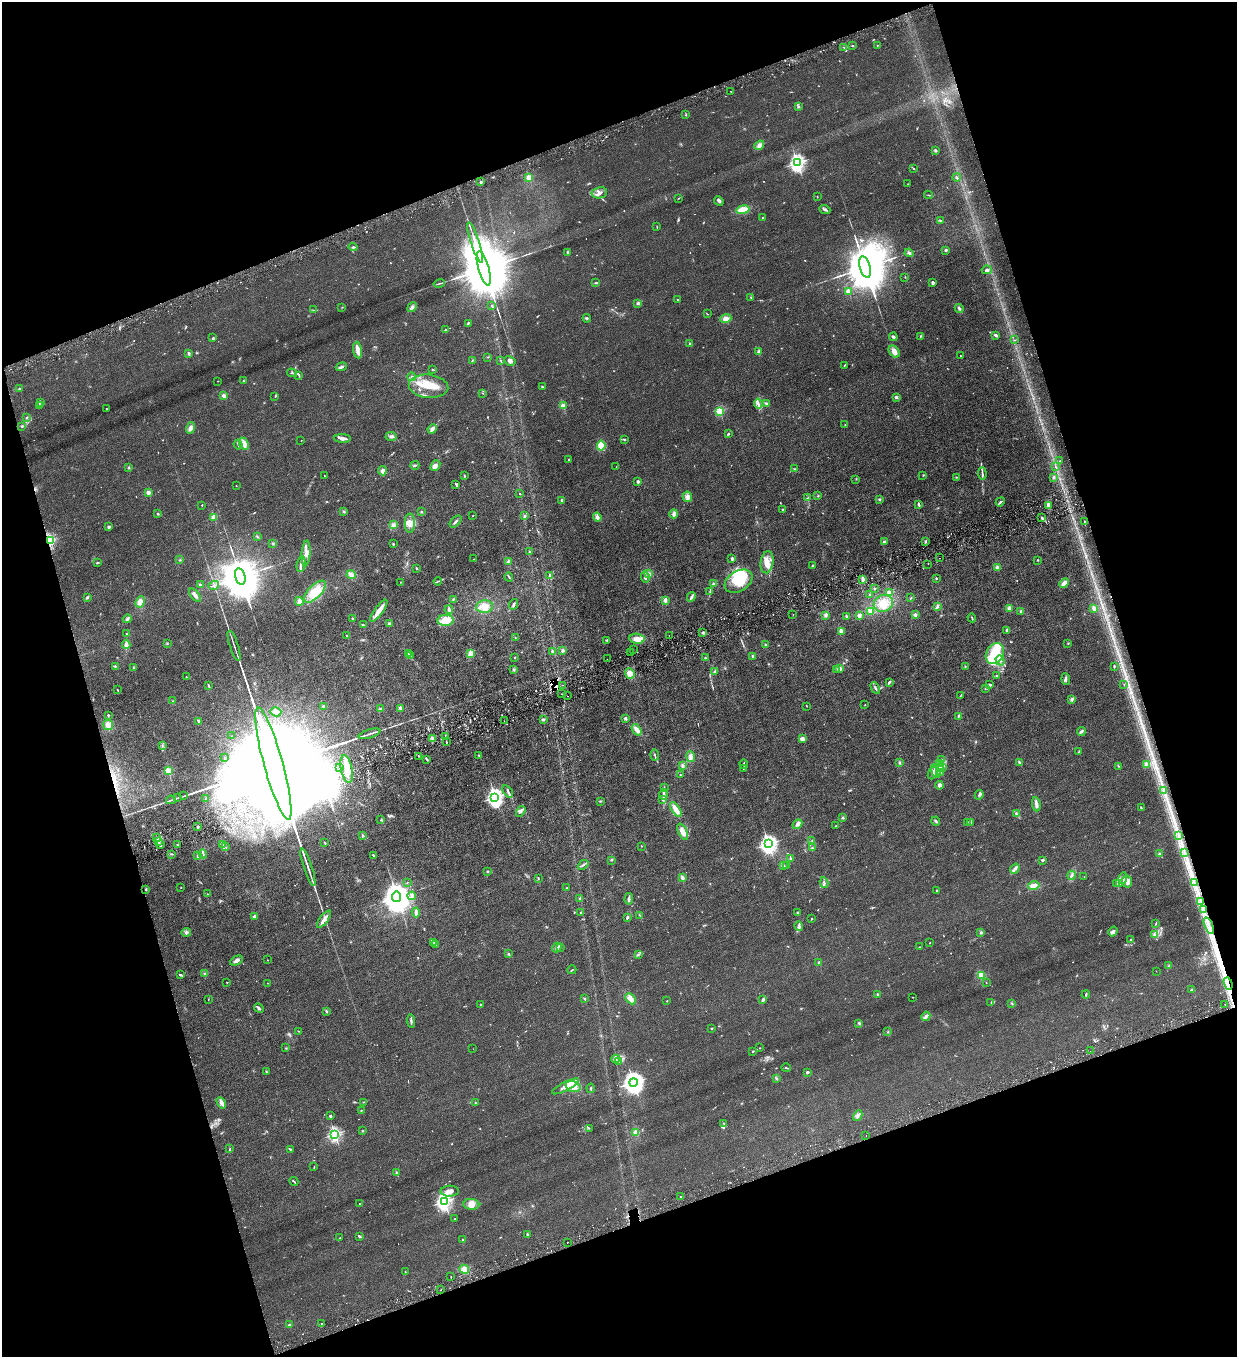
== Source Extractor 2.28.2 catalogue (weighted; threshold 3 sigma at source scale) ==
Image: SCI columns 281-5219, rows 1-5420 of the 5372 x 5421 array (HDU 1 of 3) = the unmasked area's bounding box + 8 px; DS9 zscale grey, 4 x 4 block average (1 PNG px = mean of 4 x 4 image px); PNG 1239 x 1359 px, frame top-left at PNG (2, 2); each listed source drawn as its Kron ellipse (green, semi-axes under 4 px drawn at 4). Shown black and unused: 38% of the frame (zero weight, under 3 of 6 exposures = <1% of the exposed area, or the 3 px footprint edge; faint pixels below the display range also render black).
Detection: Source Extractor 2.28.2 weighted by HDU 2 'WHT'. Background 0.0136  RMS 0.0032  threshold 0.0131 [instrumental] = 3 sigma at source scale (4.09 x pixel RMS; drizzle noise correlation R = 1.36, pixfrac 0.8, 0.05/0.05 arcsec/px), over >= 5 px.
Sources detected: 937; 13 too faint to see at this stretch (4 x 4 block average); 17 inside a brighter object's white glare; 14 cosmic-ray / hot-pixel residue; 9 long thin detections or spike segments (spike, bleed or trail) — neither listed nor drawn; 25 coinciding with a brighter row at this scale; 51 inside a brighter listed object's ellipse — not listed separately; of the other 808, all 500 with FLUX_AUTO >= 0.733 (the completeness limit of this list) listed and drawn (308 fainter detections not listed), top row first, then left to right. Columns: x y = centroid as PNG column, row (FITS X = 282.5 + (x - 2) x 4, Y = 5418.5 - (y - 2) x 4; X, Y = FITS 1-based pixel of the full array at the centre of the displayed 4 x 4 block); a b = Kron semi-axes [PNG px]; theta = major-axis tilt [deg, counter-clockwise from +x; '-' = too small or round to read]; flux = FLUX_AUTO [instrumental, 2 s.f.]
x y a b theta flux
877 45 2 2 - 0.89
852 46 2 2 - 0.93
844 47 2 2 - 0.96
731 91 2 2 - 0.99
798 106 3 2 - 1.2
686 115 2 2 - 1.7
759 145 5 3 - 6.3
935 150 3 2 - 2.3
797 163 3 2 - 600
913 168 2 2 - 1
529 177 2 2 - 64
956 177 4 2 - 3.4
481 182 2 2 - 13
908 184 2 2 - 0.74
599 193 8 5 10 8
928 195 4 2 - 1.1
817 196 2 2 - 0.79
678 198 2 2 - 1.1
719 201 5 2 - 4.4
825 209 6 2 -22 5.2
743 210 7 4 10 20
763 218 2 2 - 6.1
940 220 3 2 - 1.5
657 227 3 2 - 0.89
475 243 21 2 -72 17
353 247 4 2 - 2.1
946 250 3 2 - 2.7
567 252 3 2 - 2.1
909 253 4 3 - 3.7
865 267 11 5 -75 18000
484 268 18 5 -74 34000
987 270 5 3 - 5.2
905 277 2 2 - 0.9
439 283 6 2 14 1.6
596 283 4 2 - 1.7
933 283 3 3 - 3.3
848 291 2 2 - 56
751 297 2 2 - 1.2
677 300 2 2 - 0.81
638 303 3 2 - 2.6
492 306 3 2 - 1.6
342 307 2 2 - 0.8
412 307 5 3 - 5.2
959 308 4 2 - 3.5
313 310 3 2 - 1.1
707 314 3 2 - 0.76
587 318 4 2 - 1.8
726 319 6 4 21 7.7
468 323 3 2 - 3
446 330 3 2 - 1.1
996 335 4 2 - 3.9
921 336 3 2 - 1.4
893 337 4 3 - 3.2
213 338 3 2 - 2
1015 340 2 2 - 0.84
690 344 2 2 - 3.3
358 350 8 3 -81 13
894 351 7 4 -51 9.5
759 352 4 3 - 5.1
189 353 4 2 - 2.4
961 356 2 2 - 0.88
487 357 2 2 - 0.75
472 360 3 2 - 1.4
501 360 2 2 - 0.92
510 361 6 4 -30 5.2
844 365 3 2 - 1.2
341 367 5 2 - 5
433 370 2 2 - 1.4
292 373 5 2 - 2.1
299 375 4 2 - 1.6
411 377 4 3 - 3.1
244 380 2 2 - 2.6
218 381 2 2 - 0.97
428 386 20 11 -6 41
542 386 4 2 - 0.92
19 388 3 2 - 1.3
483 393 3 2 - 0.86
224 396 2 2 - 36
275 396 2 2 - 1
896 397 4 3 - 2.6
40 403 3 2 - 2.1
766 403 3 2 - 3.6
758 404 5 2 - 3.4
40 406 3 2 - 0.93
563 406 2 2 - 66
106 409 2 2 - 3.1
720 411 2 2 - 130
27 418 2 2 - 0.96
845 425 2 2 - 0.85
22 426 4 2 - 2
191 428 6 3 70 6.7
432 429 5 2 - 13
728 434 3 2 - 1.7
391 436 6 3 -1 4.9
342 439 8 3 -2 6.9
624 439 2 2 - 2.1
301 440 2 2 - 0.89
244 444 6 4 -67 9
238 445 5 2 - 2.2
601 446 5 4 - 38
569 459 2 2 - 3.1
1059 461 2 2 - 0.78
415 465 4 2 - 2.5
435 466 6 3 50 8.3
128 467 2 2 - 1.2
616 467 2 2 - 1.2
1056 467 4 2 - 1.5
795 469 3 2 - 1.1
382 471 4 3 - 8
982 474 6 2 -87 3
923 475 3 2 - 0.84
325 476 3 2 - 0.91
464 476 3 2 - 1.2
957 477 2 2 - 1.1
1054 477 3 2 - 1.9
856 479 2 2 - 0.84
638 481 2 2 - 17
456 484 4 2 - 2
236 486 2 2 - 1.4
148 492 2 2 - 38
520 493 2 2 - 1.5
818 496 2 2 - 1.2
687 497 5 4 - 6.2
808 497 2 2 - 0.77
879 499 2 2 - 1.6
562 500 2 2 - 14
1000 502 5 2 - 2.6
919 504 3 2 - 2.4
202 505 2 2 - 1.3
1048 505 4 3 - 6
782 509 2 2 - 0.97
344 511 3 2 - 1.7
421 512 3 2 - 1.4
158 514 2 2 - 1.4
674 514 4 3 - 6.3
473 515 2 2 - 0.77
525 516 3 2 - 2.4
214 517 2 2 - 64
597 517 4 3 - 5.4
1042 518 3 2 - 2.2
456 521 7 2 47 3.4
1085 521 2 2 - 1.2
410 523 10 5 -90 11
393 525 4 4 - 5.8
109 527 3 2 - 2.7
257 536 3 2 - 1
50 540 2 2 - 150
925 541 3 2 - 2.3
884 542 3 2 - 2.8
273 543 3 2 - 1.5
393 544 2 2 - 1.6
530 552 2 2 - 1.2
306 553 13 4 86 11
940 558 2 2 - 0.98
474 559 2 2 - 1.1
732 559 3 2 - 3.4
180 560 2 2 - 1.1
1038 560 2 2 - 1
97 562 3 2 - 2.1
508 562 3 2 - 3.5
767 562 11 6 81 17
301 564 8 2 80 4.6
928 564 2 2 - 0.74
812 566 2 2 - 1.5
416 568 2 2 - 1.4
998 568 2 2 - 40
649 574 4 3 - 3.9
351 575 4 4 - 7.5
549 575 3 2 - 2.3
240 576 8 5 -76 14000
509 577 5 2 - 1.6
645 577 6 3 -85 4
936 578 2 2 - 1.6
863 579 4 2 - 5.8
438 581 4 2 - 1.8
739 581 15 10 31 39
401 582 2 2 - 0.74
1064 583 5 3 - 9.5
713 584 3 2 - 2.4
200 585 2 2 - 2.7
214 585 5 2 - 2.7
874 588 2 2 - 1.2
710 591 4 2 - 1.5
315 592 14 6 46 29
889 593 2 2 - 44
195 595 8 3 -51 6.4
870 595 2 2 - 1.9
87 597 4 2 - 2.3
691 597 5 2 - 3.9
911 598 2 2 - 0.93
453 599 2 2 - 1.2
665 600 4 3 - 5.4
299 601 4 4 - 6.3
140 602 6 4 65 10
883 603 10 8 20 23
514 604 5 2 - 2.9
484 607 8 6 5 13
937 607 4 3 - 2.5
1009 608 4 3 - 4.3
1094 608 4 3 - 4.2
449 610 4 3 - 4.7
379 611 13 3 54 19
870 611 4 4 - 4.8
1021 611 2 2 - 2.4
793 615 2 2 - 0.74
826 615 3 3 - 3.4
859 615 3 3 - 5.1
915 615 3 3 - 3.3
846 616 2 2 - 1.6
352 618 2 2 - 6.8
972 618 4 2 - 1.4
127 619 4 3 - 3.9
446 620 8 5 3 13
389 623 3 2 - 2.1
363 625 3 2 - 1.8
1007 630 3 3 - 2.6
841 631 3 3 - 5.6
703 633 3 2 - 2.5
126 634 2 2 - 0.96
669 635 2 2 - 0.92
347 636 2 2 - 8.7
515 637 2 2 - 1.5
637 639 7 5 -9 12
607 640 3 2 - 2.2
167 643 3 2 - 1.2
1068 643 2 2 - 0.82
126 644 4 4 - 6
765 645 2 2 - 1.3
234 646 16 2 -72 4.7
633 649 2 2 - 0.97
563 650 3 3 - 2.6
552 651 3 2 - 2.7
631 652 2 2 - 1.6
471 653 4 3 - 7.7
408 654 2 2 - 0.84
995 654 11 8 57 42
410 656 2 2 - 0.73
753 656 3 2 - 2.1
515 657 2 2 - 2.4
705 658 3 2 - 1.4
607 659 2 2 - 1.2
1000 660 5 3 - 4.3
115 666 3 2 - 2
1114 666 3 2 - 1.4
133 667 2 2 - 1.5
965 667 2 2 - 0.95
514 669 3 2 - 2.2
836 669 3 2 - 1.7
840 669 2 2 - 28
715 672 3 2 - 3.4
630 673 5 4 - 10
996 676 3 2 - 1.1
186 677 2 2 - 0.89
1066 679 6 2 -83 4.1
889 682 3 2 - 3.5
1124 684 2 2 - 1.2
563 685 2 2 - 0.75
990 685 2 2 - 3.8
208 686 4 2 - 2
875 688 6 2 -62 3.5
985 688 3 2 - 1.4
118 690 2 2 - 1
561 694 2 2 - 0.97
961 695 3 2 - 1.1
567 696 2 2 - 1.4
1072 699 4 3 - 3.4
173 701 2 2 - 0.8
865 705 2 2 - 0.84
324 706 3 2 - 2.4
807 706 2 2 - 1.1
401 708 4 3 - 5.4
380 709 3 2 - 1.8
276 712 5 4 - 7.5
108 715 2 2 - 6.3
958 716 3 2 - 1.4
625 718 3 3 - 2.7
543 720 3 2 - 2.8
198 721 3 2 - 2.8
504 721 2 2 - 1.1
108 725 5 5 - 9.5
637 730 6 3 -55 10
1081 731 4 2 - 3.6
369 734 11 2 17 4.5
232 736 2 2 - 1.4
446 736 2 2 - 0.98
433 739 4 3 - 6.4
802 739 3 2 - 12
446 742 2 2 - 0.94
162 746 3 3 - 2
1079 751 2 2 - 0.81
479 755 2 2 - 1.1
655 755 6 2 -85 2.3
419 756 3 2 - 1.5
225 757 2 2 - 0.94
691 757 5 3 - 7.3
426 759 4 2 - 2.4
942 760 2 2 - 1.9
899 763 3 2 - 2.1
939 763 4 3 - 4.3
1019 763 4 2 - 3.6
273 764 58 9 -75 210000
744 764 4 2 - 1.5
1147 764 4 3 - 4.8
682 766 3 3 - 3.2
1118 766 3 2 - 1
939 767 4 3 - 4.3
942 767 3 2 - 2.4
340 768 2 2 - 0.77
743 768 3 2 - 0.89
347 769 14 5 -78 23
168 771 2 2 - 86
936 771 7 3 -72 6.2
940 772 2 2 - 3.1
932 773 6 4 70 5.9
680 775 2 2 - 2.8
939 785 4 4 - 5.4
664 788 3 2 - 1.6
1164 790 3 2 - 1.2
508 791 7 2 -52 3.2
664 795 5 2 - 3.5
979 795 5 3 - 2.9
184 796 3 2 - 0.86
495 797 4 2 - 630
178 798 3 2 - 0.84
206 799 2 2 - 0.9
662 799 4 2 - 1.9
171 800 5 2 - 1.7
600 801 2 2 - 1.3
1036 804 7 3 -81 7.4
1141 808 3 2 - 1.4
676 809 8 3 -56 12
521 811 6 3 57 4.3
1016 814 3 2 - 1.7
843 818 3 2 - 2.2
381 820 3 2 - 1.5
936 821 4 2 - 2.6
967 822 3 2 - 1.2
971 822 2 2 - 4.2
797 824 5 3 - 5.5
836 826 3 2 - 1.1
198 827 4 2 - 1.8
683 832 9 4 -66 14
363 836 3 2 - 1.8
1179 836 2 2 - 0.81
157 837 2 2 - 1.4
812 840 3 2 - 0.92
158 841 4 2 - 2.5
325 843 3 2 - 1.5
768 844 3 3 - 770
160 845 4 2 - 2.2
178 845 2 2 - 1.2
223 845 4 2 - 1.5
641 846 2 2 - 1.1
225 847 3 2 - 1.2
812 848 2 2 - 0.85
1185 853 2 2 - 0.79
172 854 4 2 - 1.7
203 854 4 2 - 2
1159 854 3 2 - 1.4
373 855 3 2 - 1.9
198 856 3 3 - 3.4
790 858 3 2 - 1.5
611 860 2 2 - 1.2
1042 860 2 2 - 3.8
583 865 6 2 40 2.6
783 865 2 2 - 0.96
787 865 4 2 - 1.4
308 867 20 2 -72 9.1
1015 869 5 2 - 3.9
488 871 3 2 - 0.95
1072 875 4 2 - 3.2
1084 877 2 2 - 0.79
538 878 3 2 - 0.94
682 878 4 3 - 3.7
1123 878 6 3 83 4.7
407 882 2 2 - 1.5
1127 882 6 5 - 7.3
824 883 5 2 - 3.1
1119 883 3 3 - 1.9
1195 883 3 2 - 1.2
1117 884 2 2 - 0.87
1034 886 6 4 13 8.5
181 888 2 2 - 1.4
566 888 2 2 - 0.77
146 889 3 2 - 1.5
936 890 2 2 - 2.1
207 894 2 2 - 0.77
412 896 4 3 - 3.9
397 897 5 4 - 4300
580 899 2 2 - 2.1
629 899 6 2 87 3.8
1201 901 4 2 - 1.9
1204 910 2 2 - 1.1
416 912 5 2 - 6.1
580 913 2 2 - 0.76
797 913 3 2 - 1.1
640 915 3 2 - 1.7
254 916 3 2 - 5.4
627 918 3 2 - 2.9
324 919 10 3 53 9.2
812 919 2 2 - 0.81
1156 923 4 2 - 1.5
799 926 4 2 - 4.2
1209 926 9 2 -67 3.5
1113 931 5 4 - 4.2
186 932 5 3 - 3.7
981 933 3 2 - 2.2
1154 934 3 3 - 2.9
1131 939 3 2 - 1.2
434 943 2 2 - 1.4
930 943 2 2 - 0.84
435 945 2 2 - 1.1
561 947 2 2 - 0.95
919 947 2 2 - 1
557 948 5 3 - 5.4
509 954 3 2 - 1.3
638 954 3 2 - 1.1
267 960 2 2 - 1.4
236 961 7 3 28 5.6
819 963 2 2 - 17
1169 966 3 2 - 0.88
572 970 4 2 - 1.7
1156 971 2 2 - 0.99
205 973 3 2 - 1.6
180 975 3 2 - 1.9
982 975 3 3 - 13
227 982 2 2 - 0.74
986 982 2 2 - 0.76
267 983 2 2 - 1.2
1228 984 6 2 -72 3.6
1191 990 4 2 - 1.7
878 994 2 2 - 16
1086 994 4 2 - 1.6
913 997 2 2 - 0.78
208 999 3 2 - 0.77
585 999 3 2 - 1.9
630 999 6 4 -45 10
763 1000 3 3 - 3.2
667 1001 2 2 - 1.2
991 1003 2 2 - 0.91
1012 1003 2 2 - 1.2
481 1004 3 2 - 1.4
1225 1004 2 2 - 1
259 1008 5 2 - 2.8
326 1011 3 2 - 1.6
926 1016 5 3 - 4.1
411 1021 7 2 -86 3.7
859 1023 3 3 - 2.1
711 1028 2 2 - 1.2
298 1031 3 2 - 1.1
888 1032 2 2 - 0.8
286 1048 2 2 - 1.1
760 1048 2 2 - 0.89
473 1049 2 2 - 0.86
753 1051 2 2 - 1.4
1090 1051 2 2 - 1.3
616 1059 4 2 - 3.1
618 1061 4 3 - 2.6
786 1068 4 2 - 1.9
266 1072 3 2 - 1.6
807 1072 3 2 - 2.7
776 1078 4 2 - 1.5
633 1082 4 3 - 1400
565 1086 15 3 27 12
573 1087 7 5 -18 14
591 1088 5 2 - 2.2
363 1102 3 2 - 1.1
221 1103 6 3 -57 9.8
475 1103 2 2 - 1.5
361 1111 2 2 - 1
330 1116 2 2 - 4
858 1116 6 4 62 5.2
724 1123 2 2 - 1.4
589 1128 3 2 - 1.2
362 1131 2 2 - 1.1
636 1133 2 2 - 81
335 1134 2 2 - 360
866 1136 2 2 - 1.1
230 1149 2 2 - 1.3
290 1149 4 2 - 1.6
314 1167 3 2 - 0.89
396 1172 2 2 - 0.91
294 1181 5 2 - 1.9
450 1191 9 5 1 12
681 1197 2 2 - 1.1
444 1201 3 2 - 580
360 1204 2 2 - 3
471 1204 8 5 -4 11
455 1219 2 2 - 1.1
527 1234 3 2 - 1.4
359 1236 3 2 - 3
340 1238 2 2 - 0.87
463 1239 2 2 - 4.7
567 1242 2 2 - 1
464 1269 5 4 - 11
405 1272 2 2 - 0.76
451 1277 2 2 - 1.6
441 1290 2 2 - 1.9
322 1323 2 2 - 0.91
289 1325 2 2 - 3.3
Overlapping masked pixels (flux is a lower limit): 3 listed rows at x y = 50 540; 1209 926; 1228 984
Diffuse or blended objects may show on this block-average render without a row.